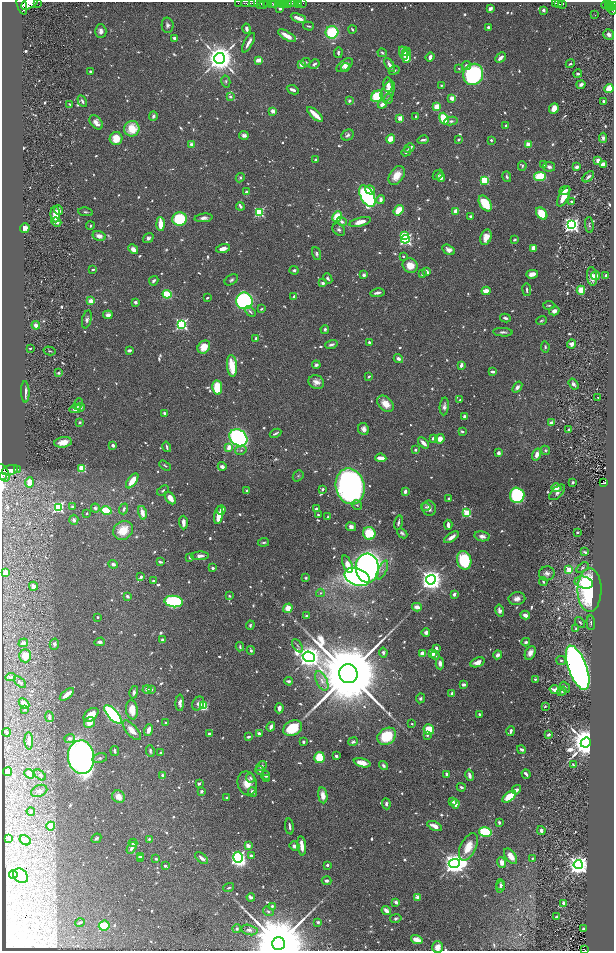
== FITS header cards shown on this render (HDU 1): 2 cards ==
NAXIS1  =                 1224
NAXIS2  =                 1897

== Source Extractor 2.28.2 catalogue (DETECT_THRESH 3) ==
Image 1224 x 1897 px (HDU 1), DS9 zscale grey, zoomed out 1/2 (1 PNG px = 2 x 2 image px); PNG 616 x 953 px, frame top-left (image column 1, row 1897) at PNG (2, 2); each listed source drawn as its Kron ellipse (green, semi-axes under 4 px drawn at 4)
Background 0.607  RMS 0.021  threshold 0.0616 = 3 sigma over >= 5 px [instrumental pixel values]
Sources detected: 1148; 46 cannot appear on this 1/2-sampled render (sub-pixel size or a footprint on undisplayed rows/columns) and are neither listed nor drawn; of the other 1102, the 500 brightest by FLUX_AUTO listed and drawn (602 fainter detections omitted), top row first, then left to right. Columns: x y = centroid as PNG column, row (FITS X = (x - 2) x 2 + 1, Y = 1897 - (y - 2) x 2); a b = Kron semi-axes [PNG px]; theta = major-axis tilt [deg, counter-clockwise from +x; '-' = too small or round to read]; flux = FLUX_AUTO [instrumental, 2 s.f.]
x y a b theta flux
37 2 2 1 - 44
30 3 9 5 31 2700
238 3 2 2 - 39
248 3 7 2 -1 760
254 3 6 2 2 990
263 3 2 2 - 240
266 3 4 2 - 540
272 3 3 2 - 310
275 3 3 2 - 460
280 3 2 2 - 400
282 3 3 2 - 870
284 3 2 2 - 610
289 3 2 2 - 480
292 3 3 3 - 870
294 3 3 2 - 350
298 3 3 3 - 130
303 3 3 2 - 170
555 3 3 2 - 110
558 3 2 2 - 88
562 3 3 2 - 240
260 4 3 2 - 310
22 5 10 4 -73 2400
606 5 5 1 - 86
609 5 2 1 - 94
613 6 3 2 - 170
609 7 2 2 - 61
490 8 4 3 - 17
612 8 2 1 - 180
280 9 3 2 - 11
543 10 4 3 - 13
612 10 5 3 - 360
595 15 2 1 - 22
298 18 8 3 -22 51
167 25 7 6 - 15
308 26 5 2 - 7.5
488 27 3 3 - 9.1
247 29 5 3 - 19
352 29 4 2 - 6.6
101 31 7 5 -89 20
332 32 6 6 - 250
609 34 5 5 - 21
287 36 10 3 -30 45
175 38 3 2 - 23
248 43 11 3 60 30
406 52 4 3 - 15
338 53 5 3 - 11
382 53 5 3 - 7
404 53 7 4 -72 56
406 57 5 4 - 75
430 57 5 3 - 16
219 58 5 5 - 9200
500 58 6 3 43 29
258 60 3 3 - 50
306 62 4 3 - 7.1
301 64 3 3 - 40
314 64 6 3 32 14
570 64 5 3 - 9.5
345 65 9 5 36 25
390 65 8 3 -60 30
467 65 4 4 - 16
346 67 4 3 - 7.8
459 68 2 2 - 6.6
394 70 5 4 - 7.3
90 71 2 2 - 6.9
473 74 11 9 60 750
578 74 4 3 - 11
226 81 6 4 -77 8.4
581 84 4 3 - 19
388 85 7 4 -84 26
441 85 2 2 - 7.2
609 88 5 3 - 100
293 90 6 2 -23 23
388 91 11 6 66 48
230 96 2 2 - 21
377 96 6 5 - 220
452 98 4 3 - 25
388 99 5 3 - 19
82 101 6 3 -60 10
349 101 3 3 - 13
603 101 2 2 - 13
70 104 3 2 - 6.9
382 104 5 3 - 35
436 107 4 3 - 71
554 108 5 4 - 39
273 111 3 3 - 31
315 114 10 3 -43 93
153 116 5 3 - 21
416 116 2 2 - 8.5
400 118 2 2 - 94
444 119 6 4 -69 220
451 121 7 4 9 12
96 122 8 5 -49 34
506 125 3 2 - 11
132 129 8 7 - 120
244 135 5 4 - 18
347 135 6 5 - 14
116 138 6 6 - 89
603 138 5 4 - 14
390 139 5 3 - 78
423 140 6 2 9 11
458 140 4 3 - 7.9
491 140 2 2 - 17
192 144 2 2 - 63
528 144 4 3 - 36
409 148 5 3 - 8
406 152 5 3 - 12
316 160 3 3 - 10
598 161 4 3 - 32
603 164 4 3 - 35
544 165 3 3 - 11
522 166 5 3 - 6.7
549 167 6 5 - 14
576 167 3 3 - 17
397 175 10 6 56 62
438 175 6 4 47 8
540 176 6 4 9 160
441 177 5 4 - 24
507 177 5 3 - 8.9
588 177 7 3 43 16
240 178 5 3 - 7.8
484 180 3 3 - 290
370 190 5 4 - 30
565 191 6 3 22 23
246 192 4 3 - 9.3
367 196 12 6 -60 780
564 196 11 5 64 81
381 199 4 3 - 25
571 202 3 3 - 6.7
485 203 9 5 -57 160
240 206 4 2 - 16
58 210 5 4 - 32
399 210 6 4 53 89
456 211 3 3 - 55
86 212 7 3 -7 7.1
259 212 3 3 - 430
55 214 8 5 -86 83
542 214 7 5 -51 120
470 216 3 2 - 10
337 217 5 4 - 110
204 218 9 4 6 18
179 219 7 7 - 290
56 222 5 3 - 36
342 222 5 3 - 15
360 222 11 4 15 41
160 224 7 3 -88 87
571 225 4 4 - 1500
589 225 8 3 -85 8.1
90 226 4 3 - 6.5
25 228 5 4 - 33
339 230 7 5 -43 13
404 235 4 3 - 120
99 236 7 5 -15 33
486 237 8 5 70 56
148 238 5 4 - 14
405 239 4 4 - 680
515 240 4 3 - 7
223 248 7 3 15 36
533 248 4 3 - 40
133 249 5 4 - 26
449 250 7 4 -30 26
316 254 7 4 -71 12
403 256 3 2 - 7.3
410 265 7 7 - 66
93 269 3 2 - 9.3
294 270 4 3 - 10
427 272 4 3 - 22
422 274 4 3 - 7.3
532 274 6 4 14 35
364 275 3 3 - 17
606 275 2 2 - 14
592 276 9 5 -82 42
595 276 4 4 - 22
328 278 5 3 - 9.4
231 280 7 4 35 11
154 281 5 3 - 13
323 283 3 2 - 24
527 290 6 3 -83 8.2
581 290 4 4 - 73
486 291 4 3 - 49
377 293 7 3 8 16
167 294 4 4 - 250
294 296 3 2 - 7.9
207 298 3 2 - 7
91 301 4 3 - 48
244 301 8 8 - 1100
135 302 3 3 - 17
549 305 6 2 4 6.8
261 309 4 2 - 6.6
250 311 6 3 -42 11
554 311 5 4 - 23
108 315 4 4 - 21
505 318 5 3 - 12
87 319 9 4 76 14
541 320 5 3 - 6.5
182 324 4 4 - 810
36 325 4 3 - 44
325 329 4 3 - 12
503 332 10 3 -3 14
256 338 3 3 - 13
369 342 4 3 - 10
572 344 4 4 - 25
331 345 6 3 18 15
204 347 7 5 47 71
545 347 6 3 -82 7.5
30 348 3 2 - 6.4
129 350 4 2 - 15
50 351 6 3 -14 7.6
398 359 5 3 - 20
316 365 4 3 - 14
461 365 4 2 - 23
232 366 11 5 -84 130
493 372 4 2 - 18
59 373 3 3 - 8.9
369 376 4 2 - 7.3
316 382 8 6 -25 29
573 384 6 4 -55 13
517 387 6 3 53 18
217 388 7 4 -84 170
25 392 10 3 -89 33
598 397 2 2 - 6.5
460 400 4 3 - 7.8
78 404 6 3 66 14
385 404 9 6 -43 60
444 406 9 4 85 18
80 407 4 3 - 12
75 409 6 4 15 29
165 413 3 2 - 14
464 416 4 4 - 9.7
80 422 3 3 - 9.5
552 423 3 2 - 46
363 429 6 5 - 21
569 429 3 3 - 7.2
462 431 3 2 - 10
275 433 6 2 27 9.6
238 438 10 7 -40 920
433 438 4 3 - 18
440 439 5 4 - 47
63 442 9 5 9 73
423 443 6 3 -45 32
113 445 3 3 - 17
167 447 5 2 - 10
229 447 3 3 - 62
241 450 6 4 13 9.2
415 450 2 2 - 13
545 450 5 4 - 8.5
498 453 4 3 - 16
537 455 6 4 71 31
381 458 5 3 - 50
165 466 6 2 -30 6.5
222 466 4 4 - 21
82 468 3 3 - 260
18 469 2 1 - 110
10 470 8 5 17 4300
3 473 9 5 -66 3700
298 476 6 4 48 7.8
2 477 3 2 - 630
132 481 9 4 53 78
29 482 5 4 - 47
573 482 3 3 - 6.4
604 483 4 2 - 71
350 486 18 14 -75 2000
556 488 5 4 - 39
323 489 3 2 - 10
163 490 6 4 34 8.9
247 491 2 2 - 24
405 492 3 2 - 25
557 492 10 5 45 21
517 495 8 7 - 440
170 498 7 4 -55 41
449 498 4 3 - 6.9
357 505 5 4 - 7.1
58 507 4 4 - 770
72 507 2 2 - 13
426 507 4 4 - 7.9
95 508 4 4 - 14
429 508 8 6 -69 25
124 509 5 3 - 9.9
316 509 4 3 - 11
106 510 5 4 - 160
221 510 5 4 - 24
87 513 2 2 - 14
142 513 7 3 -77 45
467 513 4 3 - 310
219 515 9 4 79 71
318 515 4 3 - 8.5
328 517 3 3 - 7.3
74 520 5 4 - 11
183 523 7 3 -87 28
398 523 7 2 75 10
448 525 5 2 - 23
351 527 5 4 - 20
123 530 10 9 - 86
577 532 3 2 - 7.3
369 533 6 6 - 160
402 533 6 3 -44 10
482 536 7 5 -10 24
451 537 8 3 34 36
264 542 5 2 - 7.2
585 552 4 2 - 8
200 556 9 4 3 22
190 557 3 3 - 10
464 560 9 7 -81 260
160 562 4 2 - 10
113 564 5 4 - 13
347 564 9 4 -67 53
213 568 3 2 - 13
367 568 14 11 -88 2600
582 568 7 3 35 7.3
382 570 10 3 65 15
569 570 3 3 - 180
5 572 4 4 - 37
547 573 8 7 - 19
141 577 4 3 - 12
357 577 13 8 -20 1900
306 578 3 2 - 7.4
431 580 5 4 - 4400
153 581 3 3 - 8.4
543 581 4 3 - 7.1
584 583 9 6 -13 65
33 586 4 3 - 36
590 590 21 12 89 570
320 593 4 4 - 6.5
454 594 3 3 - 20
127 596 3 2 - 16
229 596 3 2 - 6.7
517 599 8 6 10 30
174 602 9 5 -7 630
417 607 5 3 - 41
288 608 5 4 - 52
500 611 6 4 -78 21
525 615 5 3 - 33
306 616 3 3 - 6.4
98 617 3 3 - 6.7
580 622 6 3 -53 8
591 623 7 3 -86 7
250 625 4 3 - 8.1
576 629 4 3 - 6.5
426 632 4 4 - 15
163 640 3 3 - 19
100 642 5 4 - 20
526 642 4 3 - 13
23 643 5 3 - 17
54 644 5 4 - 12
298 646 7 3 -54 6.8
240 647 4 3 - 7.9
436 648 3 3 - 15
251 650 4 3 - 11
383 652 5 4 - 10
422 653 3 3 - 36
530 653 7 5 64 29
433 654 3 3 - 31
435 655 4 3 - 9.5
498 655 4 3 - 22
25 656 6 6 - 60
309 657 6 5 - 5800
561 660 5 3 - 7.8
477 662 7 4 20 41
440 663 6 4 -88 19
578 668 23 9 -70 4900
348 674 9 9 - 95000
11 677 5 3 - 9.4
535 679 4 3 - 6.4
289 681 4 3 - 12
322 681 10 5 -65 26
20 682 7 3 -42 7
463 685 3 3 - 20
565 687 6 4 -49 8.8
147 689 4 3 - 13
152 689 3 2 - 6.4
555 690 6 4 -13 37
562 691 5 4 - 7.5
134 692 6 3 77 13
67 694 8 3 39 52
452 694 3 3 - 19
420 698 5 4 - 9.3
180 703 8 4 88 22
198 703 7 5 58 19
24 704 6 3 -45 47
203 706 4 4 - 180
545 706 4 3 - 7.2
279 708 5 3 - 20
24 709 2 2 - 20
132 710 9 6 -82 61
479 714 2 2 - 6.6
91 715 8 5 41 69
113 715 12 5 -48 880
49 717 5 3 - 24
89 722 6 5 - 41
166 723 3 2 - 7.2
412 724 2 2 - 6.6
271 727 5 3 - 18
293 728 10 7 27 170
429 729 5 5 - 110
132 730 12 5 -49 53
149 730 6 3 72 29
511 731 5 2 - 14
6 732 4 2 - 8.7
209 734 4 3 - 12
259 734 4 3 - 19
548 734 3 2 - 14
427 735 3 3 - 6.8
387 736 10 8 35 190
248 737 3 2 - 12
70 738 5 4 - 12
29 741 9 3 -88 42
303 742 3 2 - 7.1
353 742 5 4 - 11
586 743 5 5 - 14000
521 749 4 3 - 14
115 751 5 2 - 9.4
150 751 6 3 -84 9.3
161 752 3 2 - 6.8
336 756 3 2 - 22
81 757 17 13 -83 2900
319 757 5 5 - 140
100 758 8 4 13 9.6
362 763 8 4 -13 50
573 765 3 2 - 8.6
261 766 6 3 41 10
383 766 5 3 - 13
260 770 4 4 - 7.9
7 772 4 3 - 7.8
29 774 5 3 - 44
446 774 4 3 - 14
526 774 5 2 - 14
40 775 7 4 -39 6.7
163 775 2 2 - 48
265 775 5 3 - 12
469 775 6 3 -77 20
251 778 4 3 - 11
267 778 4 3 - 7.5
247 783 12 9 -78 62
199 784 4 3 - 11
461 787 5 3 - 11
516 790 5 3 - 18
39 791 8 5 24 16
201 791 3 3 - 16
253 792 5 4 - 23
323 795 8 4 -81 45
118 797 7 6 - 47
509 797 8 4 38 100
226 798 3 2 - 7.5
452 801 3 3 - 11
386 804 5 4 - 13
455 804 4 3 - 49
31 811 4 3 - 8.4
499 822 3 2 - 8.3
51 826 4 3 - 130
289 826 8 3 -83 13
435 826 8 3 -26 42
541 830 4 3 - 15
485 832 6 5 - 370
9 838 2 2 - 6.5
96 838 5 3 - 10
149 839 4 4 - 8.9
25 840 6 4 -32 21
133 843 4 3 - 10
248 846 4 3 - 30
294 846 5 4 - 18
302 846 10 3 -83 43
468 847 15 7 64 75
132 848 6 3 57 19
140 856 4 3 - 9.5
251 856 3 3 - 13
511 856 9 5 -54 53
238 857 5 5 - 1300
202 858 8 3 -40 16
532 858 3 3 - 8
141 859 4 4 - 24
156 859 3 2 - 9.1
502 862 5 4 - 33
454 863 5 4 - 5100
327 865 2 2 - 25
578 865 4 4 - 4100
165 866 2 2 - 15
13 875 4 4 - 120
21 876 8 6 -42 38
326 881 5 4 - 12
501 885 5 4 - 13
500 887 6 4 82 10
229 888 5 2 - 6.8
251 897 4 3 - 17
417 897 2 2 - 65
396 902 3 2 - 20
564 903 4 3 - 31
272 906 3 2 - 8.8
386 910 5 3 - 33
268 911 6 3 -34 7.2
556 916 4 3 - 6.7
396 918 6 4 12 9.8
318 922 3 2 - 12
80 923 5 2 - 8.2
104 926 5 5 - 140
237 929 4 3 - 8.3
583 929 2 2 - 6.9
249 930 8 5 -14 19
417 940 6 3 -18 69
278 944 6 6 - 87000
438 947 6 5 - 37
584 949 3 2 - 28
At the frame edge (FLAGS 8, measured only in part): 20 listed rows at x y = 37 2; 30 3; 238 3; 248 3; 254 3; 266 3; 272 3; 275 3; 289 3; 298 3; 303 3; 555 3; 558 3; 562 3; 613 6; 3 473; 2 477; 278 944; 438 947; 584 949
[602 fainter detections neither listed nor drawn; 46 sub-pixel or undisplayed-footprint detections neither listed nor drawn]